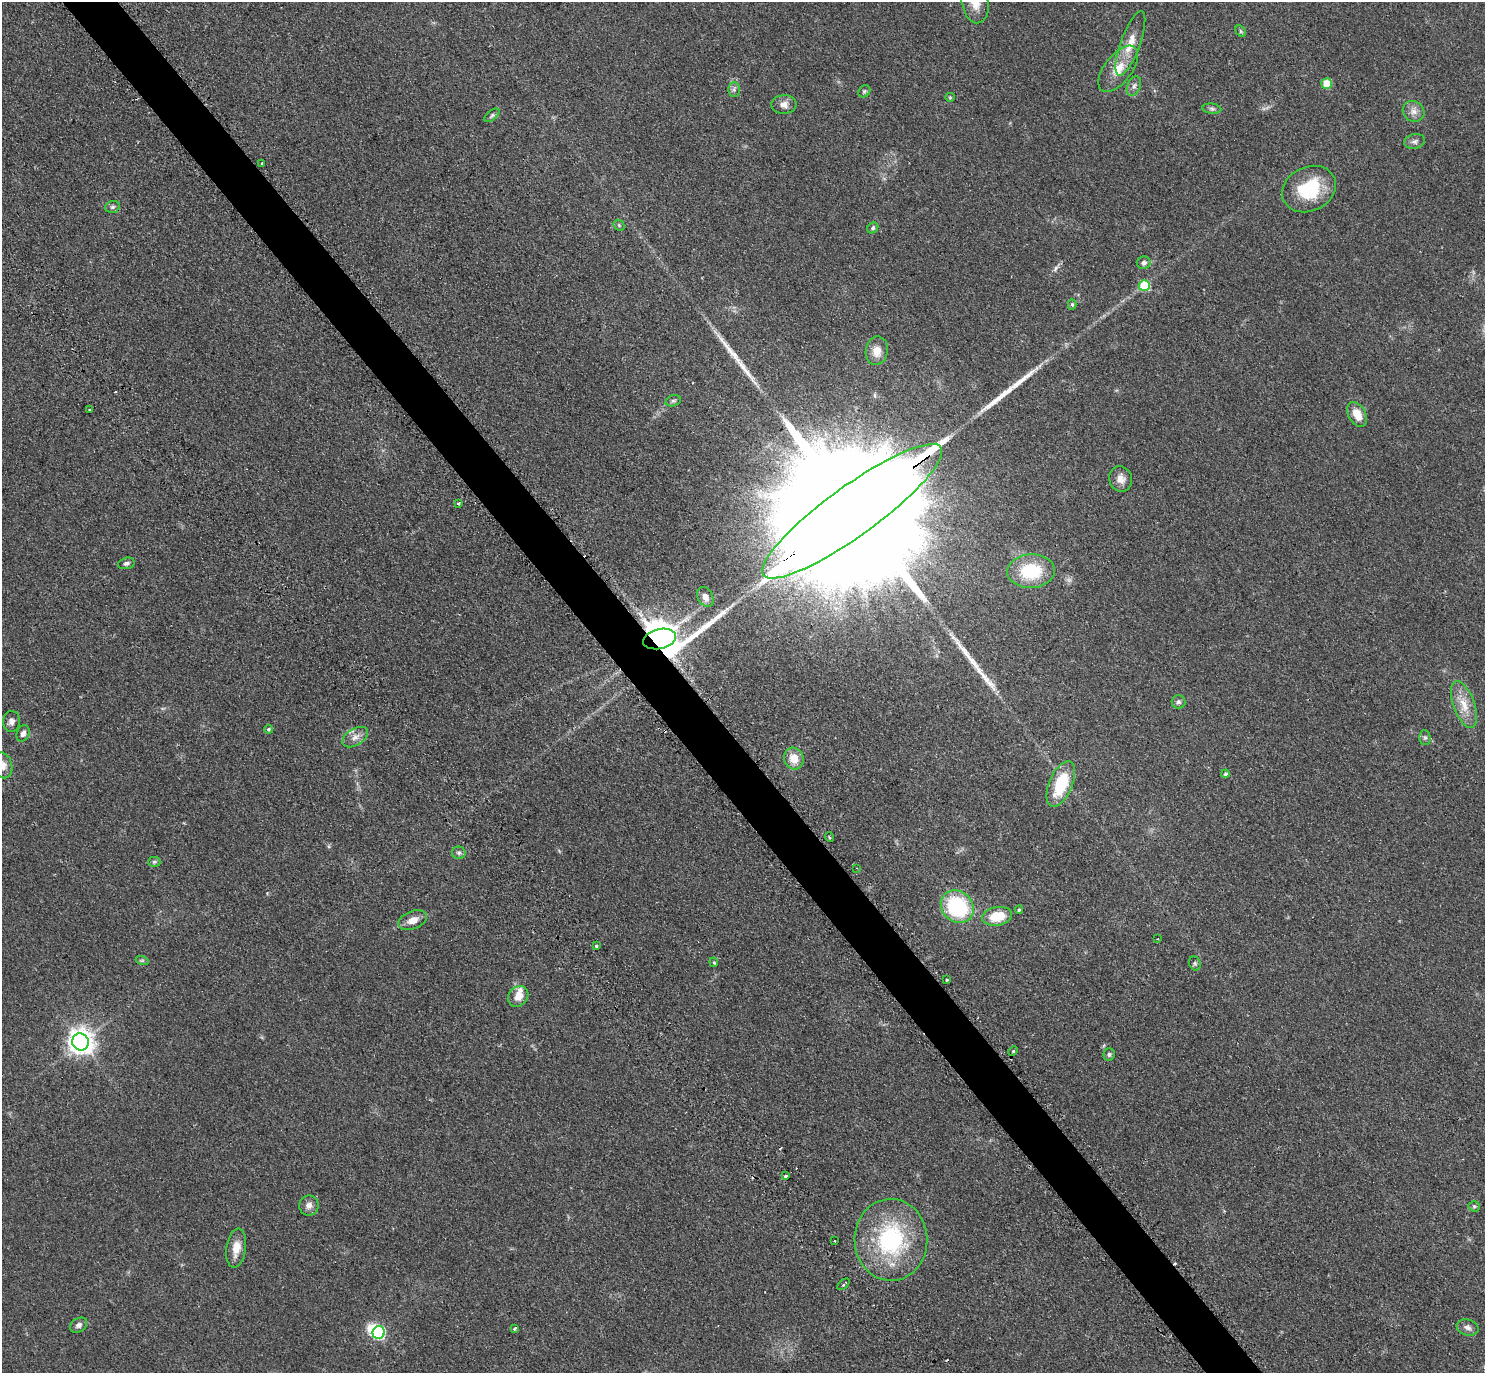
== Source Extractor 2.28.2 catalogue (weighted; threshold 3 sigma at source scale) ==
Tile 11 of 4 x 4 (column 3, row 3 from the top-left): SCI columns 3158-4640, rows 1835-3205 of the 6273 x 6269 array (HDU 1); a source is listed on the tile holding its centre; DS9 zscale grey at full resolution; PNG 1487 x 1375 px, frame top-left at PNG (2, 2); each listed source drawn as its Kron ellipse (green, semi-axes under 4 px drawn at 4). Shown black and unused: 4% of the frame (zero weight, under 2 of 3 exposures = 11% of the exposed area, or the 3 px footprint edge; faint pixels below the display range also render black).
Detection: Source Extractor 2.28.2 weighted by HDU 2 'WHT'; one run over the whole footprint, this tile lists its part. Background 0.0938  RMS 0.0086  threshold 0.0385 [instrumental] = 3 sigma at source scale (4.5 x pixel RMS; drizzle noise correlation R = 1.50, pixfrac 1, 0.05/0.05 arcsec/px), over >= 5 px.
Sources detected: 84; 1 inside a brighter object's white glare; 5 cosmic-ray / hot-pixel residue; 3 long thin detections or spike segments (spike, bleed or trail) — neither listed nor drawn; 2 inside a brighter listed object's ellipse — not listed separately; the other 73 listed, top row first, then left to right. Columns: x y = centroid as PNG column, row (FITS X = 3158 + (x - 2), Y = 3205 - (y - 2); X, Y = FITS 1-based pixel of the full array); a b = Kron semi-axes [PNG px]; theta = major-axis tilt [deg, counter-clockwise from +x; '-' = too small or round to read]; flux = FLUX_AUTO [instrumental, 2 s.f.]
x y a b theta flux
975 2 21 13 -80 13
1241 31 6 4 -61 1.3
1130 43 34 10 70 15
1118 69 27 13 52 17
1327 83 5 5 - 21
1134 86 10 6 67 3.2
734 89 7 6 - 2.3
864 91 6 5 - 1.5
950 97 5 4 - 0.91
784 104 12 9 5 5.4
1212 109 9 5 -7 2.2
1413 111 11 10 - 5.6
492 115 9 5 40 1.8
1415 141 10 7 11 3.2
262 163 3 3 - 2.6
1309 189 28 22 25 43
112 207 7 5 15 2
619 225 6 5 - 1.3
873 228 6 5 - 1.6
1144 263 7 6 - 3.1
1144 285 5 5 - 32
1072 304 5 4 - 1.4
877 351 14 11 80 9.4
673 401 8 5 16 1.8
89 409 3 2 - 0.86
1357 414 13 8 -60 12
1121 479 13 11 -73 6.9
458 503 3 3 - 1
852 511 109 25 36 110000
126 563 8 5 16 2.3
1031 571 24 17 2 40
705 597 10 7 -61 6
659 639 16 10 13 2300
1178 702 7 6 - 2.1
1464 705 24 10 -70 14
11 721 10 8 83 4.1
268 729 4 4 - 1.4
23 733 8 6 69 3.3
355 737 14 8 31 5.9
1425 738 7 5 -89 1.7
794 758 11 9 -72 11
2 765 13 9 -76 7.2
1225 774 4 4 - 1.6
1061 784 24 11 67 41
829 837 5 3 - 0.89
459 853 7 6 - 2.2
154 862 6 5 - 1.4
857 868 3 2 - 0.67
957 907 17 15 -42 74
1019 910 4 4 - 1.2
997 916 15 9 10 23
413 920 15 9 21 8.1
1158 939 2 2 - 0.7
596 946 3 3 - 2.5
142 960 6 4 -18 1.3
714 962 5 4 - 0.99
1195 963 7 5 -69 1.7
947 980 3 3 - 2.1
518 996 11 9 45 8.3
81 1042 8 8 - 790
1013 1051 5 4 - 1.1
1109 1054 6 5 - 1.8
786 1176 3 3 - 7.1
309 1205 10 9 - 5
1474 1206 5 5 - 1.4
891 1240 41 36 -89 99
834 1241 3 2 - 1.4
236 1248 20 9 82 11
844 1284 7 3 42 1.5
79 1325 9 6 35 3.1
1468 1327 11 8 -16 3.7
514 1328 3 3 - 2.1
379 1333 6 6 - 87
Overlapping masked pixels (flux is a lower limit): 2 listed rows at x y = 852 511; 659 639
Isophote crosses this tile's border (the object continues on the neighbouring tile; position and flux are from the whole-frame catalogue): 2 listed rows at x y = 975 2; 2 765